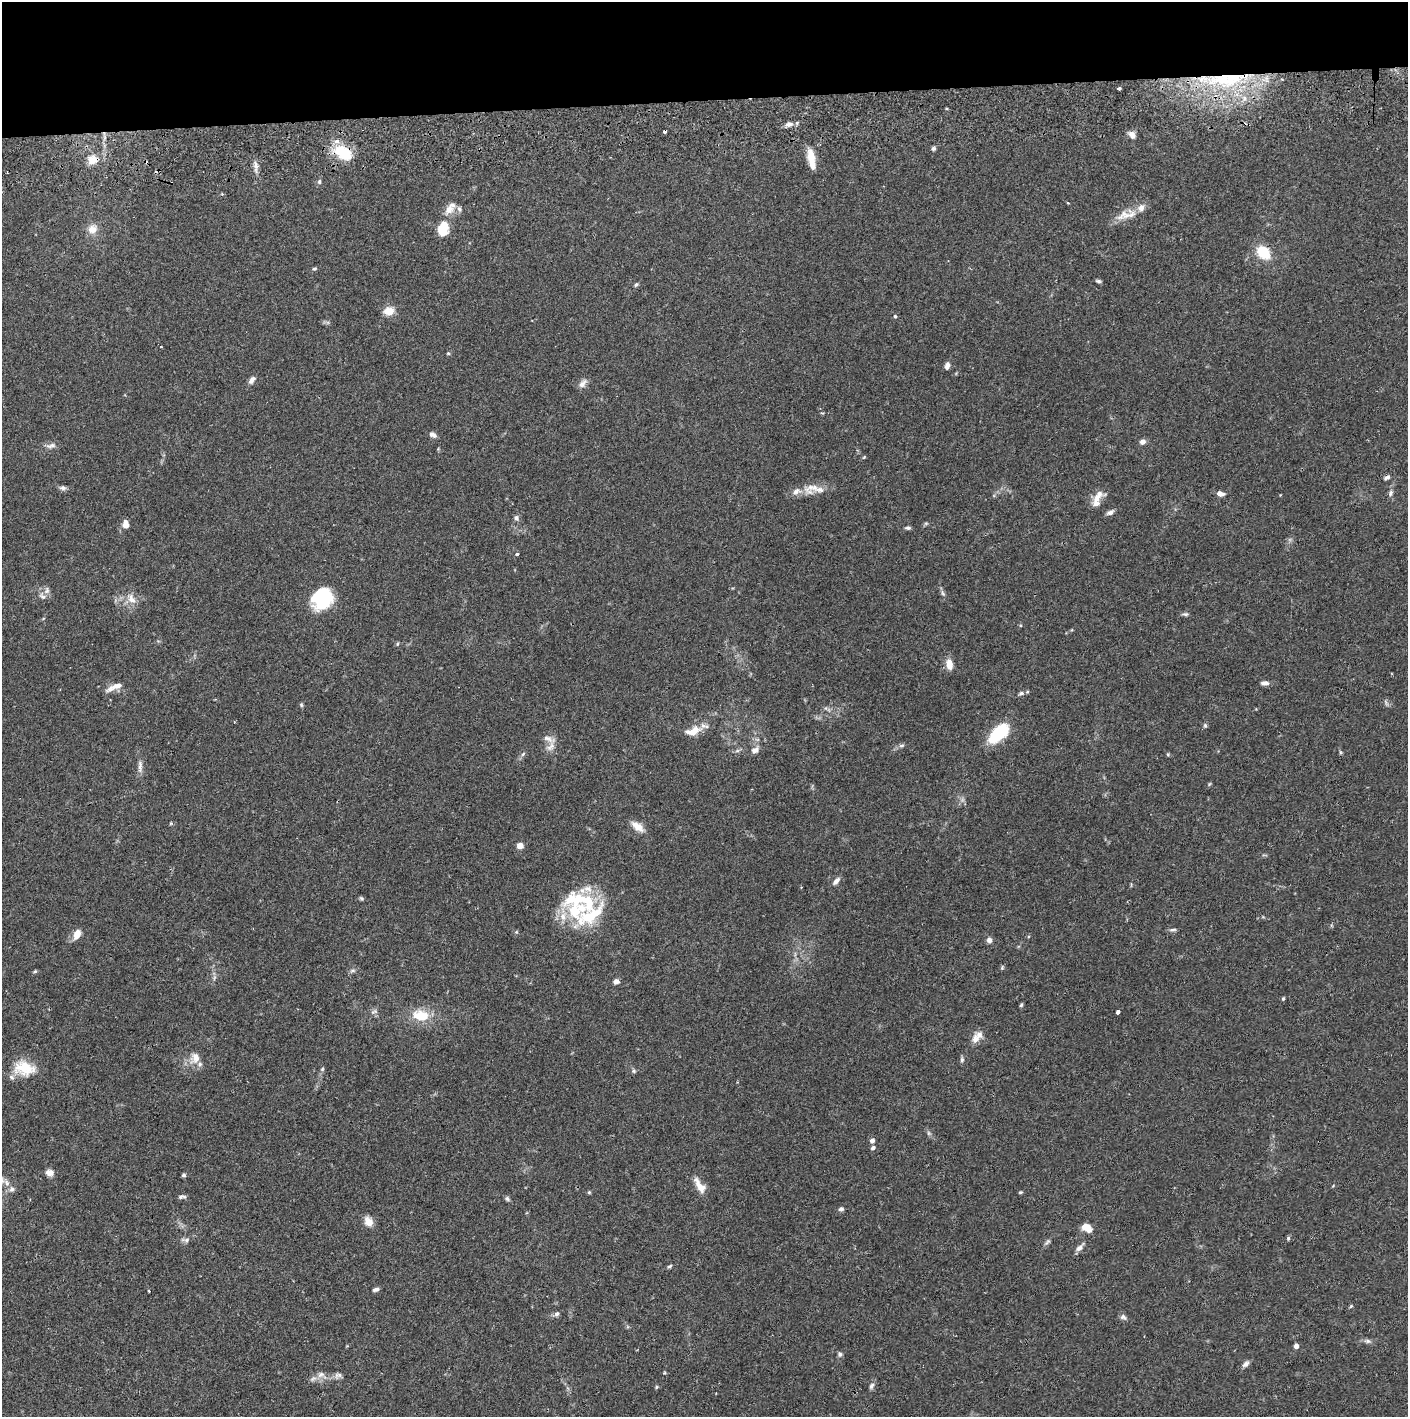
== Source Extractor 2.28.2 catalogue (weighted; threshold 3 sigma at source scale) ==
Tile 2 of 3 x 3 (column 2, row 1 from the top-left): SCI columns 1410-2815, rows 2888-4302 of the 4228 x 4360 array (HDU 1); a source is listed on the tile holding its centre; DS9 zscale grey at full resolution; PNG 1410 x 1419 px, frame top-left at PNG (2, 2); no overlay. Shown black and unused: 7% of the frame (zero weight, under 2 of 3 exposures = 3% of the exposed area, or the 3 px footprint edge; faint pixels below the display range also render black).
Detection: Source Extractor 2.28.2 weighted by HDU 2 'WHT'; one run over the whole footprint, this tile lists its part. Background 0.0687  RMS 0.0048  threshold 0.0217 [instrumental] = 3 sigma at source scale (4.5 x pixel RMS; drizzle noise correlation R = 1.50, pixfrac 1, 0.05/0.05 arcsec/px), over >= 5 px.
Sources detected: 147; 1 too faint to see at this stretch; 4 cosmic-ray / hot-pixel residue — not listed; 21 inside a brighter listed object's ellipse — not listed separately; the other 121 listed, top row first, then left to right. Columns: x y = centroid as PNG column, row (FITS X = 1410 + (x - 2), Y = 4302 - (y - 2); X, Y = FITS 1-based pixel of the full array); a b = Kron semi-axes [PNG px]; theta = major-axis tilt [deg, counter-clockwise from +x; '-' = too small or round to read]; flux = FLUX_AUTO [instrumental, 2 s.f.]
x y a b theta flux
1224 78 48 25 -3 61
1119 88 3 3 - 1.4
789 124 12 7 6 2.4
1132 135 10 7 -58 2.9
933 148 5 5 - 0.97
343 152 25 16 -34 16
811 156 19 9 -78 7.1
92 160 13 11 24 5.9
256 166 13 6 -84 2.4
319 182 6 5 - 0.99
449 209 15 11 49 4.8
1125 215 25 12 23 7.4
92 229 13 11 54 4.7
443 229 18 12 78 9.4
1263 252 14 11 -45 13
314 269 6 4 27 0.79
1098 281 7 4 -9 0.92
636 285 6 4 49 0.79
389 311 13 10 16 5
895 316 4 4 - 0.59
161 347 3 2 - 0.53
448 353 5 4 - 0.56
947 365 8 5 74 2.2
252 380 10 6 50 2.1
582 384 13 8 52 2.6
433 435 9 6 -26 2
1142 442 7 5 40 2.2
51 446 15 7 8 2.3
864 457 5 4 - 0.49
1387 477 9 5 26 1.3
812 487 28 13 32 6.2
63 488 9 6 -2 1.4
1390 493 9 6 69 1.4
1220 494 8 5 -13 2.8
1280 495 3 3 - 0.31
1098 496 20 10 48 4.9
1110 512 10 6 26 1.7
516 518 7 6 - 1.4
926 523 6 4 19 0.67
125 524 9 7 -87 3.4
908 528 7 4 2 1
517 554 4 3 - 0.88
943 593 10 5 -71 1.2
42 596 12 8 -38 2.2
322 598 24 20 55 26
131 599 17 10 -63 4.7
1185 614 8 5 -1 1
397 644 5 3 - 0.49
949 664 10 7 -79 5.4
1265 683 8 5 1 2.1
117 686 15 8 17 3.5
1021 693 8 6 12 1.3
1386 702 10 4 -63 0.94
301 705 6 5 - 0.64
1205 725 6 5 - 0.77
693 731 18 9 19 7.8
999 733 21 10 43 30
901 745 8 4 1 1.1
551 746 16 8 60 3.3
755 750 11 8 30 2.4
737 751 7 4 19 0.89
523 754 7 4 45 0.88
1168 754 5 4 - 0.52
140 766 19 6 90 2.6
1209 784 5 4 - 0.53
637 827 18 9 -36 4.6
520 846 5 4 - 7
836 881 10 6 47 2.3
361 898 7 4 -41 0.7
588 902 48 20 -28 25
563 916 15 11 84 6.1
1173 930 11 4 3 1
516 932 5 3 - 0.51
77 934 13 8 65 4.3
989 940 8 6 -73 1.9
1002 968 7 4 65 0.67
35 971 6 4 29 0.67
353 971 9 4 1 1
616 981 5 5 - 2.6
1283 998 5 4 - 0.58
1021 1005 5 4 - 0.62
374 1012 11 5 23 1.4
1118 1012 4 3 - 2.2
420 1016 18 12 -9 13
975 1039 14 10 86 3.5
195 1058 15 12 79 5.2
962 1060 7 5 -78 1
24 1068 26 17 -10 13
322 1069 6 5 - 0.72
634 1071 6 5 - 0.85
872 1141 5 4 - 2.4
873 1148 5 4 - 1.3
49 1173 8 7 - 3
184 1175 5 4 - 0.85
700 1186 21 8 -54 5.3
12 1189 8 7 - 1.7
589 1192 5 4 - 0.61
1020 1192 5 3 - 0.62
182 1197 10 4 8 1.2
507 1199 7 5 -32 1
841 1209 7 5 8 1.1
369 1222 12 8 -57 4.5
1087 1228 11 7 -30 5.7
1288 1238 6 5 - 0.7
186 1240 9 7 11 1.6
1048 1242 11 5 46 1.2
1080 1248 13 6 46 2.2
670 1266 7 4 27 0.81
376 1289 7 4 13 1.4
149 1291 3 3 - 1.4
1351 1306 5 4 - 0.54
557 1314 7 6 - 1.3
1123 1317 9 7 -38 1.5
1368 1341 6 6 - 1.1
1296 1346 5 5 - 1.8
840 1354 7 6 - 1.1
1246 1364 10 6 35 1.8
321 1375 11 7 28 2.7
338 1375 11 8 33 2
871 1386 10 6 63 1.4
656 1387 6 4 88 0.55
Overlapping masked pixels (flux is a lower limit): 3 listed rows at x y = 1224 78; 343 152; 92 160